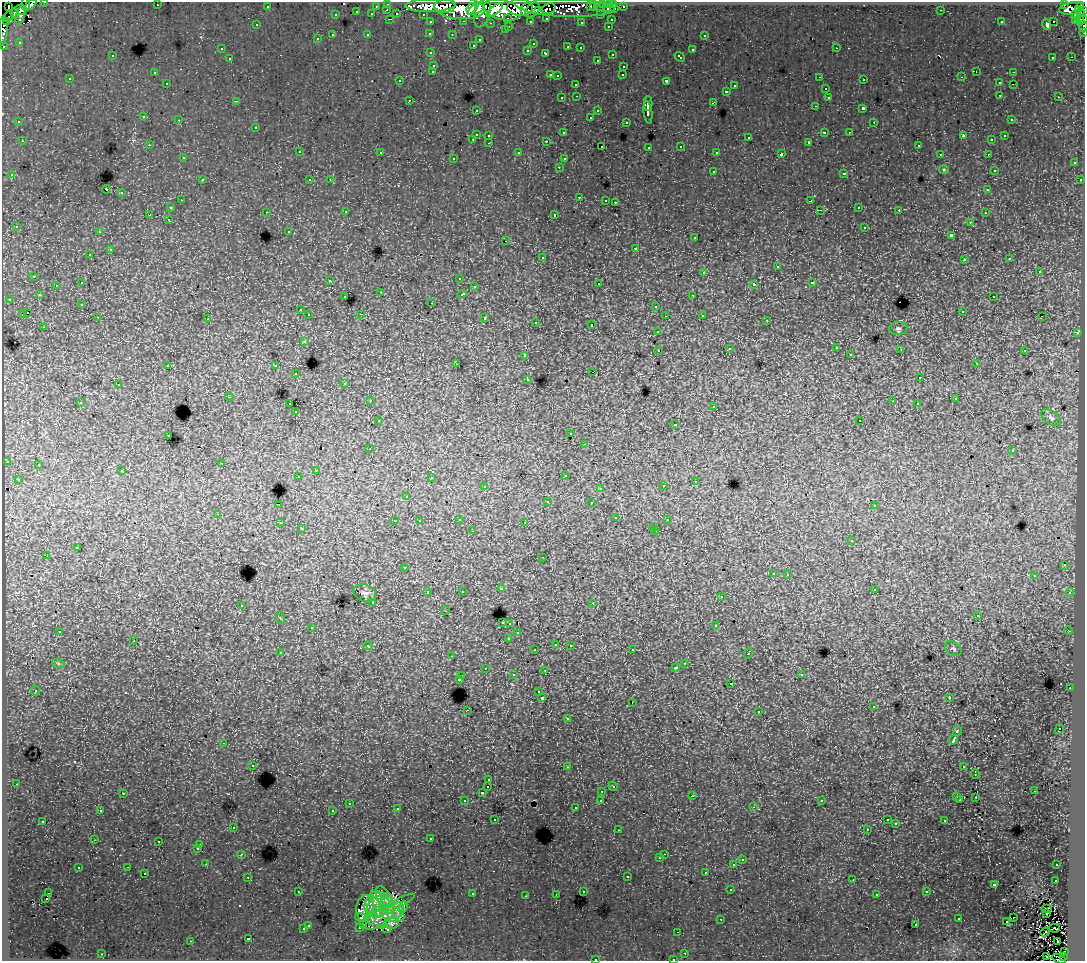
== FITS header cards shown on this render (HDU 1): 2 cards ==
NAXIS1  =                 1083
NAXIS2  =                  959

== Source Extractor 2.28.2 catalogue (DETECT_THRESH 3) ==
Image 1083 x 959 px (HDU 1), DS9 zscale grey, 1 PNG px = 1 image px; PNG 1087 x 963 px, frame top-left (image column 1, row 959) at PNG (2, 2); each listed source drawn as its Kron ellipse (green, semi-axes under 4 px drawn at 4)
Background 274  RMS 2.8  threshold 8.27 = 3 sigma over >= 5 px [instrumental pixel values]
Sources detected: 491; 3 with non-positive FLUX_AUTO (blend fragments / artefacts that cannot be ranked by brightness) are neither listed nor drawn; the other 488 listed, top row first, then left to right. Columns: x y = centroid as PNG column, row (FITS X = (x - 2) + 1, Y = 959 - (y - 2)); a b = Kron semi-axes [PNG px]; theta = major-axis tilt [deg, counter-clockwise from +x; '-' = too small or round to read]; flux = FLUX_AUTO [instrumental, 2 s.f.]
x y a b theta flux
45 2 3 2 - 4800
31 4 6 3 44 33000
388 4 3 3 - 8900
603 4 3 3 - 3500
609 4 3 3 - 3800
614 4 3 3 - 7000
1065 4 3 3 - 6600
26 5 6 3 -83 15000
157 5 2 2 - 140
431 5 25 6 2 230000
8 6 4 2 - 6000
267 6 3 3 - 2800
376 6 3 2 - 2100
445 6 10 6 1 140000
590 6 3 2 - 3100
1081 6 2 2 - 1100
520 7 13 8 -3 260000
593 7 3 3 - 2100
600 7 3 2 - 3100
623 7 3 3 - 3300
459 8 25 11 -4 460000
568 8 47 9 -1 76000
1071 8 12 6 9 30000
471 9 6 3 69 110000
476 9 9 4 34 200000
548 9 7 5 18 48000
607 9 3 3 - 2900
615 9 3 3 - 7300
20 10 5 4 - 46000
387 10 3 2 - 650
494 10 10 4 38 150000
503 10 19 10 -13 650000
533 10 8 6 47 170000
941 10 2 2 - 140
1078 10 3 2 - 1500
538 11 3 3 - 76000
1084 11 4 2 - 7000
357 12 3 3 - 730
15 13 5 3 - 32000
482 13 15 7 73 160000
1081 13 3 3 - 5200
372 14 3 3 - 2400
397 14 3 2 - 480
423 14 3 2 - 4200
20 15 10 3 72 6600
336 15 3 3 - 900
601 15 3 3 - 2400
1076 15 3 3 - 5500
9 16 6 3 48 71000
508 18 3 3 - 1100
546 18 3 3 - 1800
390 19 3 2 - 730
1083 19 4 3 - 7400
611 20 3 3 - 900
1076 20 3 3 - 9600
1080 20 5 3 - 8200
464 21 3 2 - 740
530 21 3 3 - 1600
1054 21 3 3 - 1100
6 22 3 3 - 99000
431 22 3 3 - 4200
581 22 3 3 - 300
1001 22 3 2 - 170
490 23 3 2 - 180
257 25 3 2 - 320
1047 25 5 3 - 830
509 26 3 2 - 740
608 26 3 2 - 770
1083 27 6 3 -89 4300
3 29 14 4 87 21000
505 30 3 3 - 480
1084 32 3 2 - 1700
430 33 3 3 - 370
332 35 3 2 - 230
368 35 3 3 - 990
452 35 3 2 - 310
704 35 3 3 - 610
317 39 3 3 - 400
480 40 3 3 - 390
19 42 3 3 - 190
533 44 3 2 - 260
473 45 3 3 - 330
4 46 3 3 - 2000
568 47 3 3 - 800
580 48 3 2 - 380
836 48 3 2 - 520
221 49 3 3 - 390
528 50 3 3 - 470
692 50 3 3 - 980
431 53 3 3 - 510
546 53 4 3 - 960
612 54 3 2 - 720
112 56 3 2 - 320
680 57 6 3 -44 810
1053 57 3 3 - 360
1071 57 2 2 - 100
230 59 3 3 - 660
597 60 3 2 - 460
434 65 3 3 - 740
624 66 3 3 - 780
433 71 3 3 - 490
976 71 2 2 - 72
154 72 3 3 - 370
1013 72 3 2 - 640
550 75 3 2 - 960
623 75 3 2 - 260
557 76 3 3 - 310
820 77 3 2 - 320
962 77 3 3 - 140
70 79 3 3 - 500
864 80 3 2 - 430
400 81 3 2 - 240
666 81 3 3 - 2400
167 83 3 2 - 390
999 83 3 3 - 700
576 84 3 3 - 500
1013 84 2 2 - 160
735 86 3 3 - 790
825 89 3 2 - 280
726 91 3 3 - 870
1000 95 3 2 - 680
577 96 3 2 - 550
828 97 3 3 - 520
1059 97 3 2 - 430
562 98 3 3 - 520
409 100 3 2 - 440
236 101 4 4 - 190
713 102 4 2 - 980
648 104 7 2 -90 4800
815 106 3 2 - 320
863 108 3 3 - 2500
476 110 3 2 - 380
598 111 3 3 - 670
648 112 11 3 -82 6000
144 117 3 3 - 550
590 117 3 2 - 960
1011 119 3 3 - 380
179 120 3 2 - 460
19 122 3 2 - 350
626 122 3 3 - 420
874 122 3 2 - 100
256 127 3 3 - 640
824 132 3 3 - 1800
849 132 2 2 - 440
563 133 3 3 - 360
476 134 3 3 - 1400
489 135 3 3 - 510
963 136 4 3 - 1200
1005 136 3 3 - 400
749 138 3 3 - 850
473 139 3 2 - 700
992 140 2 2 - 160
22 141 3 2 - 780
546 141 3 2 - 150
809 142 3 3 - 210
489 143 3 2 - 480
149 145 3 3 - 320
918 145 3 2 - 400
602 146 3 2 - 200
681 146 3 3 - 530
649 147 3 3 - 330
299 152 3 3 - 750
380 152 3 3 - 730
717 152 3 3 - 360
519 153 3 3 - 540
781 154 4 3 - 3500
940 154 3 2 - 190
988 154 3 2 - 340
183 158 3 3 - 490
454 158 3 3 - 430
564 159 3 3 - 460
1074 163 3 3 - 610
559 167 3 2 - 510
944 170 5 3 - 180
994 170 3 3 - 320
713 171 3 3 - 800
844 173 3 3 - 990
12 175 3 3 - 530
202 180 3 3 - 590
310 180 3 3 - 470
330 180 4 4 - 180
1080 180 3 2 - 410
106 189 4 2 - 1000
988 190 3 3 - 450
121 193 3 3 - 980
579 197 3 2 - 900
181 200 3 2 - 390
606 200 3 2 - 310
810 201 4 3 - 1600
615 202 3 2 - 980
859 207 3 3 - 510
171 208 3 3 - 580
820 210 3 2 - 110
899 210 3 2 - 410
266 212 3 2 - 420
346 212 3 2 - 480
985 213 3 2 - 430
150 215 4 3 - 1200
554 215 3 3 - 2300
168 219 3 3 - 500
970 222 3 2 - 510
16 226 4 3 - 450
865 227 3 3 - 820
289 231 3 3 - 260
99 232 3 3 - 530
951 235 4 3 - 2500
695 238 3 3 - 450
506 241 3 2 - 390
636 248 3 3 - 1600
110 250 3 3 - 1500
90 255 3 2 - 450
542 257 3 3 - 470
1010 259 3 3 - 400
964 260 3 3 - 560
777 267 3 3 - 1500
1039 271 3 3 - 1300
704 272 3 3 - 1100
34 276 3 3 - 690
459 278 3 2 - 270
330 280 3 3 - 390
82 283 3 3 - 1700
812 283 3 3 - 1500
599 284 3 3 - 1400
754 284 4 3 - 2900
56 285 3 2 - 510
474 287 3 3 - 540
381 292 3 3 - 150
462 294 5 3 - 1100
39 295 3 3 - 510
693 295 3 2 - 590
345 297 3 3 - 550
993 297 3 2 - 480
9 299 3 3 - 470
432 303 2 2 - 110
82 304 3 3 - 400
656 306 3 3 - 870
300 310 3 2 - 520
962 311 3 2 - 340
27 313 3 3 - 1300
361 314 4 3 - 190
22 315 3 3 - 730
309 315 3 3 - 690
702 315 3 3 - 690
665 316 2 2 - 140
98 317 3 2 - 530
1042 317 2 2 - 220
485 318 3 3 - 1300
208 319 3 3 - 250
767 320 3 3 - 200
536 322 3 3 - 510
592 325 3 3 - 1500
44 327 3 2 - 460
898 328 9 6 7 590
658 331 3 3 - 630
1077 333 3 3 - 820
304 341 3 3 - 760
836 348 3 3 - 580
729 349 4 3 - 170
901 349 3 3 - 140
658 350 3 2 - 680
1025 350 3 3 - 1100
850 354 3 3 - 370
525 355 3 3 - 910
457 364 2 2 - 100
977 364 3 2 - 400
168 365 3 2 - 700
276 366 3 3 - 890
593 372 3 2 - 290
296 374 3 2 - 340
920 378 3 2 - 450
528 379 4 3 - 500
345 383 3 3 - 560
118 385 3 3 - 570
229 397 4 4 - 180
955 399 3 2 - 280
370 401 3 3 - 630
893 401 3 2 - 120
80 402 3 3 - 590
290 404 3 2 - 810
917 404 3 2 - 220
714 406 3 2 - 510
296 412 3 2 - 290
1051 418 11 6 -37 610
379 421 3 3 - 580
860 421 2 2 - 100
675 424 3 3 - 350
571 434 3 3 - 480
168 435 3 2 - 510
585 444 3 3 - 420
370 449 3 3 - 300
1013 451 3 3 - 540
7 461 3 3 - 440
222 463 3 2 - 500
38 465 3 3 - 670
316 470 3 2 - 840
122 471 3 3 - 680
565 475 3 2 - 410
298 476 2 2 - 310
431 478 4 3 - 460
18 479 3 3 - 550
695 481 3 2 - 540
485 486 3 2 - 590
663 486 3 3 - 540
600 488 4 3 - 540
407 496 3 2 - 300
547 502 4 2 - 140
591 503 3 3 - 470
279 504 3 2 - 1200
874 506 3 3 - 370
218 514 3 2 - 640
616 518 3 3 - 830
459 519 3 2 - 690
667 520 3 3 - 170
394 521 3 2 - 130
419 521 3 2 - 340
525 522 3 2 - 350
280 523 3 2 - 610
654 527 3 2 - 290
301 529 3 3 - 390
472 531 3 2 - 290
656 531 3 2 - 660
852 541 3 3 - 680
77 548 4 3 - 2000
47 556 2 2 - 370
543 557 3 2 - 380
1064 565 3 2 - 88
404 568 3 3 - 400
773 573 3 3 - 580
788 574 3 2 - 620
1034 576 4 3 - 180
501 589 3 3 - 580
874 589 3 3 - 560
462 591 3 3 - 430
428 592 3 3 - 1100
365 593 11 8 -22 940
1070 593 4 4 - 640
721 597 3 3 - 520
373 602 3 3 - 730
593 603 3 2 - 380
241 605 3 3 - 770
445 611 3 2 - 360
978 615 3 2 - 110
280 618 6 4 -72 230
502 622 2 2 - 140
510 623 3 3 - 780
716 626 3 3 - 1600
312 627 3 3 - 770
1068 630 4 3 - 160
59 632 3 2 - 530
518 633 3 3 - 480
509 638 4 3 - 1300
134 641 3 2 - 960
556 644 3 3 - 610
570 645 3 3 - 690
368 646 5 4 - 860
953 649 9 6 -37 510
535 650 3 3 - 550
632 650 3 2 - 600
280 652 3 3 - 190
748 653 5 3 - 1600
451 656 3 2 - 130
58 663 6 4 -19 300
685 663 3 2 - 640
485 668 3 2 - 400
675 668 4 4 - 530
545 670 3 2 - 680
801 674 3 3 - 630
513 675 3 3 - 790
462 676 3 3 - 540
459 679 3 3 - 1500
731 684 3 2 - 420
1070 688 3 2 - 510
35 691 5 5 - 350
539 692 3 3 - 500
949 697 3 3 - 370
542 698 3 3 - 4100
632 702 2 2 - 85
873 707 4 3 - 460
467 710 3 2 - 610
759 712 3 2 - 200
568 719 4 3 - 220
1059 729 5 2 - 600
957 731 5 3 - 2100
954 740 5 3 - 7100
224 743 3 2 - 530
253 765 3 3 - 470
964 766 3 2 - 370
567 767 3 3 - 460
975 774 5 2 - 120
489 780 3 3 - 420
16 784 3 2 - 390
488 786 3 2 - 440
613 786 5 4 - 260
602 791 3 2 - 550
1034 791 3 2 - 330
123 793 3 3 - 490
482 793 4 3 - 420
692 796 3 2 - 210
957 797 3 3 - 470
976 797 2 2 - 99
960 799 3 3 - 470
601 800 3 3 - 640
465 801 3 3 - 450
822 801 3 3 - 260
349 803 3 2 - 740
753 807 3 2 - 550
576 808 3 3 - 420
398 809 3 3 - 370
333 810 4 3 - 230
100 811 3 3 - 460
495 819 3 2 - 340
887 820 3 2 - 240
43 821 3 3 - 520
945 821 3 3 - 850
896 823 3 3 - 180
233 827 3 2 - 490
867 829 3 3 - 220
618 830 3 2 - 270
431 839 3 3 - 460
94 840 3 3 - 110
159 842 3 3 - 420
200 845 3 3 - 5800
198 848 3 3 - 250
241 854 3 3 - 460
664 854 2 2 - 440
660 858 3 3 - 440
742 860 3 3 - 800
206 864 2 2 - 400
734 865 3 3 - 1900
1057 865 3 2 - 430
128 867 3 2 - 580
78 868 3 3 - 890
706 872 3 3 - 820
144 873 3 3 - 560
627 876 3 3 - 1000
248 877 3 2 - 540
853 880 2 2 - 120
1056 880 3 3 - 490
994 884 3 3 - 1500
731 890 3 2 - 410
298 891 2 2 - 150
583 891 3 3 - 550
927 892 3 3 - 520
48 893 3 2 - 450
472 894 3 2 - 850
556 894 2 2 - 98
877 894 3 3 - 280
379 895 7 4 -14 330
526 896 3 2 - 280
46 899 3 2 - 600
385 900 14 7 -65 1400
374 903 12 8 65 1800
399 903 18 3 26 1000
378 907 12 9 43 1700
403 907 6 3 66 360
365 908 13 8 84 98
1047 908 5 2 - 130
398 910 7 5 82 880
1047 913 3 2 - 110
392 914 12 7 -14 850
378 917 18 9 36 1000
361 918 6 3 -19 1600
372 918 7 3 82 460
1013 918 2 2 - 460
721 919 2 2 - 130
959 919 3 3 - 1100
1007 922 3 2 - 230
392 923 7 5 5 17
308 925 3 3 - 740
364 925 3 2 - 250
916 925 3 2 - 580
360 927 3 3 - 160
1055 928 5 2 - 72
303 929 3 3 - 910
387 929 4 2 - 240
678 932 3 2 - 180
1045 932 4 2 - 790
248 939 3 3 - 2300
191 941 3 2 - 180
1057 941 3 3 - 1200
1064 952 3 3 - 2400
685 953 3 2 - 470
102 954 3 2 - 720
1046 956 2 2 - 4.4
1064 957 3 3 - 5800
595 959 3 2 - 830
673 959 3 2 - 380
1059 959 7 4 -26 12000
At the frame edge (FLAGS 8, measured only in part): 11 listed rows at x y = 45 2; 31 4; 1084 11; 1083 19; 1083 27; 3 29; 1084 32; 4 46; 595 959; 673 959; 1059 959
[3 non-positive-flux detections neither listed nor drawn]